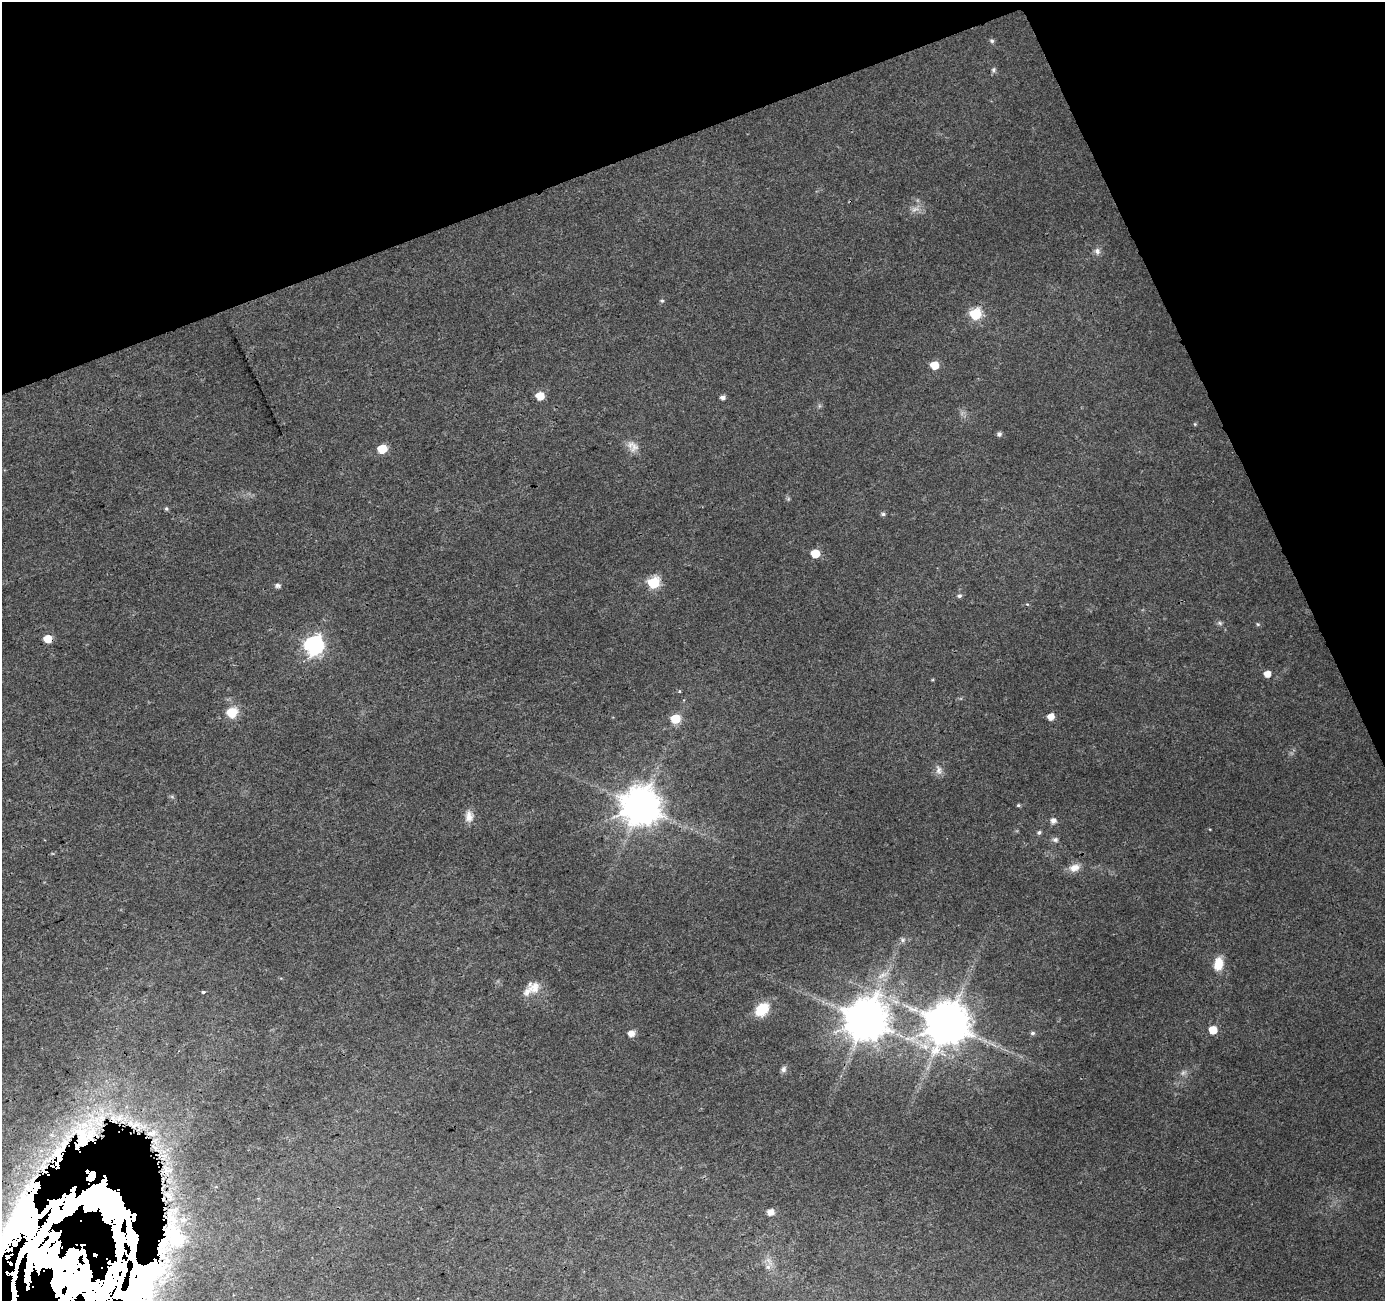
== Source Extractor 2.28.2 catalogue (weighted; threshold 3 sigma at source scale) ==
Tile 3 of 4 x 4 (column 3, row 1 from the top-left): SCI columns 2821-4203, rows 4005-5303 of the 5646 x 5464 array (HDU 1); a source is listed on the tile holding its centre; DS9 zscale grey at full resolution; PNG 1387 x 1303 px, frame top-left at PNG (2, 2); no overlay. Shown black and unused: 20% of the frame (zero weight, under 3 of 4 exposures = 5% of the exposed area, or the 3 px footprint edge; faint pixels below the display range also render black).
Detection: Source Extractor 2.28.2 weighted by HDU 2 'WHT'; one run over the whole footprint, this tile lists its part. Background 0.0235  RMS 0.0037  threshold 0.0166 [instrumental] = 3 sigma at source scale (4.5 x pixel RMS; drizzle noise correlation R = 1.50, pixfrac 1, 0.0396/0.0396 arcsec/px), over >= 5 px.
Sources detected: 70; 2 too faint to see at this stretch — not listed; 12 inside a brighter listed object's ellipse — not listed separately; the other 56 listed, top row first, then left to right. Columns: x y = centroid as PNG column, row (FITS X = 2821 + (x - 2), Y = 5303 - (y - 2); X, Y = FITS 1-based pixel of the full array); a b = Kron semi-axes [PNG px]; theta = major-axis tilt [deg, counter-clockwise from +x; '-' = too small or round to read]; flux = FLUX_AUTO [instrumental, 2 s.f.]
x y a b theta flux
992 41 6 5 - 0.72
993 70 6 6 - 0.76
1097 251 9 8 - 1.5
662 301 5 5 - 0.51
975 314 6 6 - 32
934 365 6 5 - 8.9
540 396 6 5 - 8.2
723 397 5 5 - 1.4
1195 424 5 4 - 0.42
999 434 6 6 - 0.85
633 446 17 12 -48 3.4
382 449 6 6 - 12
788 499 6 4 72 0.49
166 508 5 4 - 0.6
883 514 5 5 - 0.79
815 553 6 5 - 11
653 583 6 6 - 36
278 585 7 6 - 0.92
959 596 6 5 - 0.85
1027 604 5 3 - 0.34
1220 623 7 5 -23 0.78
1258 624 5 5 - 0.49
48 639 5 5 - 7
314 645 8 7 - 140
1267 674 5 5 - 3.5
679 691 4 3 - 0.31
232 713 10 9 - 8
1051 717 6 5 - 3.6
675 719 6 6 - 13
939 770 14 8 -78 2
1018 805 5 4 - 0.53
641 806 11 11 - 1000
469 816 15 10 85 2.9
1053 820 6 6 - 1.7
1039 832 5 5 - 0.74
1055 840 8 6 -4 1
1074 868 15 10 14 3.4
903 940 7 6 - 1
1218 964 15 10 81 6.1
534 987 18 17 - 5.1
203 992 3 3 - 0.72
762 1009 16 12 43 9.8
866 1020 12 11 - 1300
947 1024 12 11 - 1500
1213 1030 6 5 - 8.1
631 1033 6 5 - 3.4
1033 1033 7 5 2 0.75
783 1069 9 6 68 1.2
166 1171 13 7 -68 3.9
168 1196 17 8 -47 3.4
771 1212 6 5 - 3
184 1220 7 6 - 1.3
48 1224 166 77 55 3500
175 1237 25 18 -42 9.9
160 1251 10 7 -78 1.8
768 1267 7 7 - 1.3
Overlapping masked pixels (flux is a lower limit): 4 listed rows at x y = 168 1196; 48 1224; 175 1237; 160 1251
Isophote crosses this tile's border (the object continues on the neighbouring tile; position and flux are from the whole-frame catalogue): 1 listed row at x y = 48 1224